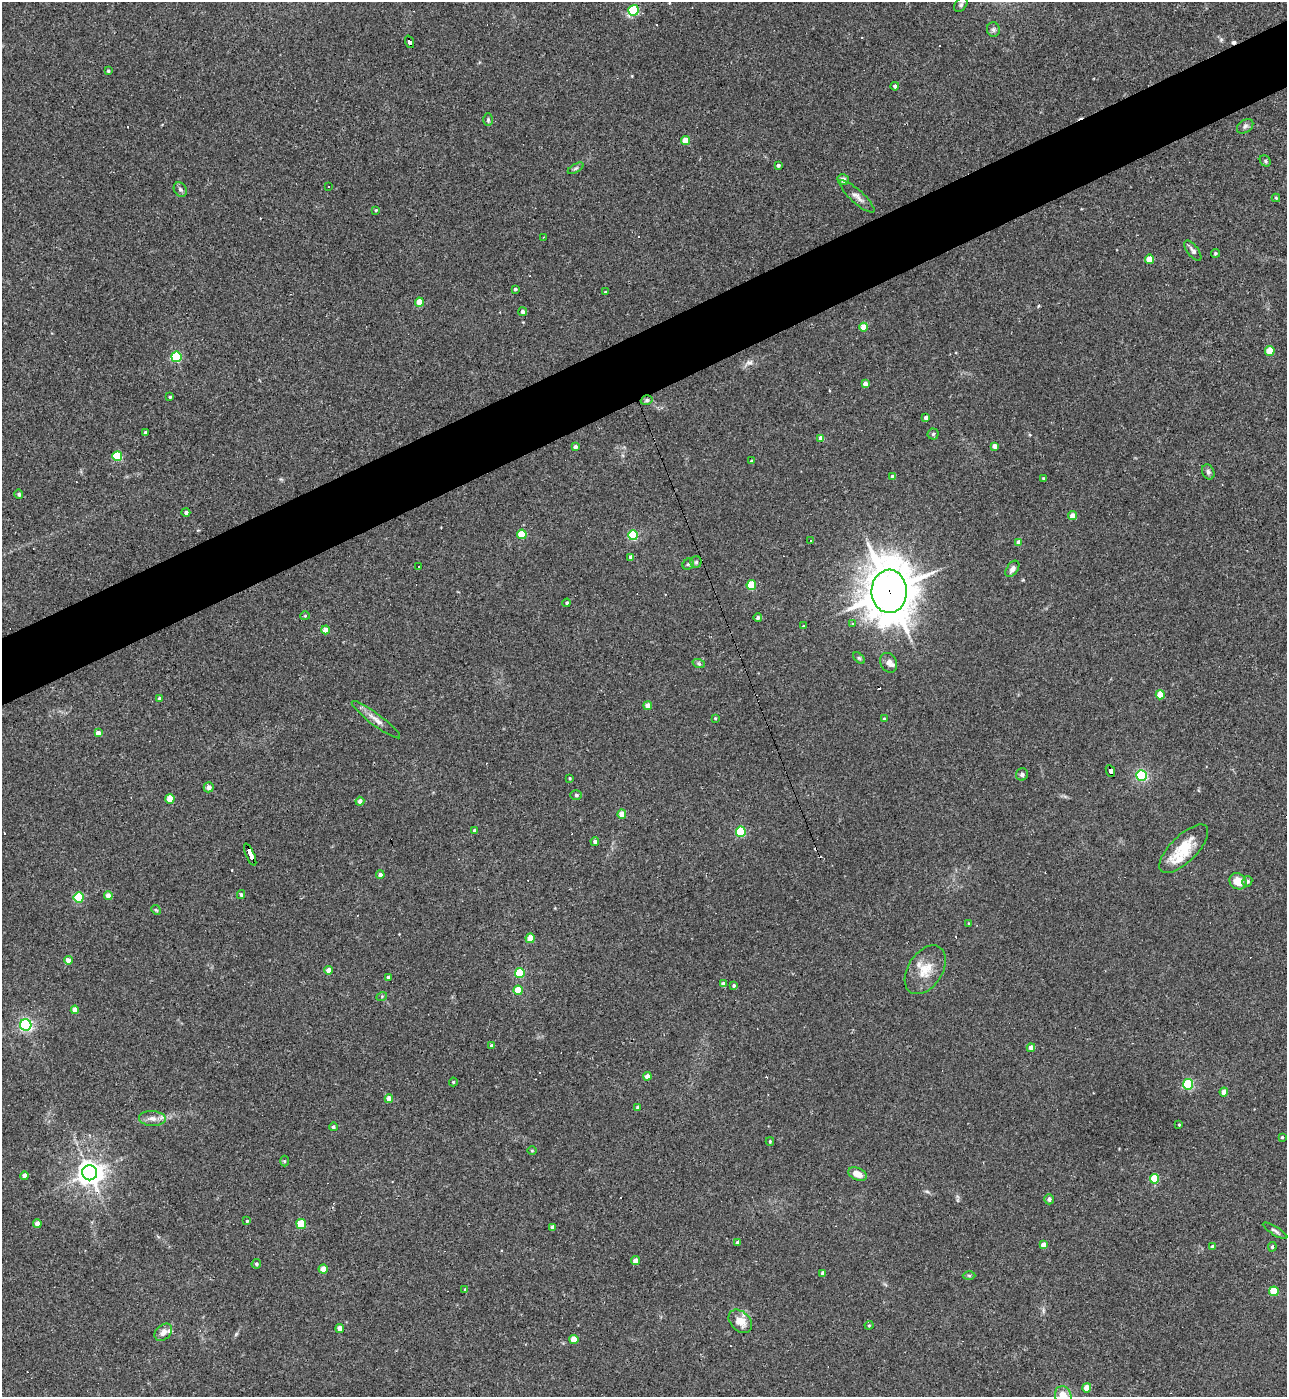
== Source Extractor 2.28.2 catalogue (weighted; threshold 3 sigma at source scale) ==
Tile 10 of 4 x 4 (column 2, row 3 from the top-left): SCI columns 1434-2718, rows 1396-2790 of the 5565 x 5579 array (HDU 1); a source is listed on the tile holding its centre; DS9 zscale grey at full resolution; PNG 1289 x 1399 px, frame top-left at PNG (2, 2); each listed source drawn as its Kron ellipse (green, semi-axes under 4 px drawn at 4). Shown black and unused: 5% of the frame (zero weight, under 3 of 4 exposures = <1% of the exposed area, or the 3 px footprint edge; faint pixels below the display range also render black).
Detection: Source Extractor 2.28.2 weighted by HDU 2 'WHT'; one run over the whole footprint, this tile lists its part. Background 0.0277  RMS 0.0045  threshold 0.0203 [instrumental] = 3 sigma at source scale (4.5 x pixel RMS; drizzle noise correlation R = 1.50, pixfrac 1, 0.05/0.05 arcsec/px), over >= 5 px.
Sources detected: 174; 21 cosmic-ray / hot-pixel residue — neither listed nor drawn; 3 inside a brighter listed object's ellipse — not listed separately; the other 150 listed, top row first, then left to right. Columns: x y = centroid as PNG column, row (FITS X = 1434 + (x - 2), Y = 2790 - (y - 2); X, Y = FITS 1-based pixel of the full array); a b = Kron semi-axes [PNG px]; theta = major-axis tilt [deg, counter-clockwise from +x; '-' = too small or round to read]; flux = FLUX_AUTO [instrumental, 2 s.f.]
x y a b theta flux
961 5 8 5 51 0.89
634 10 5 5 - 34
993 30 7 6 - 1.1
409 42 6 3 -71 40
108 71 4 3 - 0.52
895 86 4 4 - 1.1
488 120 6 5 - 0.7
1245 126 9 6 37 1.2
686 141 4 4 - 8.1
1265 161 6 5 - 0.75
778 165 3 3 - 0.92
576 168 9 3 30 0.8
843 180 6 5 - 2
329 186 3 3 - 1.5
180 189 8 6 -56 1.2
857 197 23 6 -42 2.8
1276 198 4 4 - 0.54
376 210 3 3 - 0.39
543 237 3 2 - 0.27
1193 251 12 5 -53 1.5
1215 253 4 4 - 0.54
1149 259 4 4 - 7.1
515 289 4 3 - 0.65
605 292 3 3 - 0.52
419 302 4 4 - 8.4
523 312 4 4 - 1.9
864 327 4 4 - 7.1
1270 351 5 4 - 9.7
176 357 5 5 - 34
865 384 4 4 - 2.8
170 397 3 3 - 0.56
647 400 6 4 17 0.72
926 417 4 3 - 1.7
145 433 3 3 - 0.95
933 434 5 5 - 0.67
821 438 4 4 - 3.3
995 446 4 4 - 3
575 447 4 3 - 1.5
117 456 5 5 - 21
751 461 4 3 - 0.68
1208 472 8 6 -64 1.2
893 477 4 3 - 1.7
1043 478 3 3 - 0.45
19 494 4 4 - 0.82
186 512 4 4 - 1.3
1072 516 4 4 - 3.4
522 534 5 4 - 12
633 535 5 5 - 32
811 540 3 2 - 0.35
1019 542 4 4 - 2.7
630 557 4 4 - 0.75
696 562 5 5 - 0.77
688 564 6 5 - 0.69
418 567 3 2 - 0.66
1012 569 9 5 56 1.9
751 585 5 5 - 18
889 591 21 17 -88 1400
567 603 4 3 - 0.69
305 616 4 4 - 0.47
758 618 4 4 - 1.2
853 623 3 3 - 1.2
803 626 4 3 - 0.43
326 630 4 4 - 3.9
859 658 7 4 -44 0.66
889 663 10 8 -62 2.5
699 664 6 4 -19 0.68
1160 695 4 4 - 8.5
159 698 3 3 - 0.69
648 706 4 4 - 4.2
715 718 3 3 - 0.43
884 719 3 3 - 0.6
376 720 30 6 -37 3.5
98 733 4 4 - 2.9
1110 771 6 4 -68 51
1022 774 6 6 - 1.1
1141 775 5 5 - 56
570 778 3 2 - 0.41
209 787 5 5 - 2.4
576 795 6 5 - 0.69
170 799 5 4 - 8.4
360 801 4 4 - 1.9
622 814 4 4 - 5.5
474 830 4 4 - 0.73
741 832 5 5 - 29
595 841 4 4 - 1
1184 849 32 13 45 13
250 855 12 3 -67 85
380 875 4 4 - 1.6
1238 881 9 8 - 5.7
1247 881 5 5 - 1.4
241 894 4 4 - 0.74
108 896 4 4 - 3.2
79 897 5 5 - 24
156 910 5 4 - 0.52
969 923 4 3 - 0.42
530 938 4 4 - 7.1
68 960 4 4 - 3.5
329 970 4 4 - 3
925 970 27 17 57 9.1
520 973 5 5 - 23
389 977 3 3 - 0.85
723 984 4 4 - 1.8
734 985 4 4 - 0.71
518 990 5 4 - 10
382 996 5 3 - 0.42
75 1010 4 4 - 3.9
26 1025 6 5 - 89
491 1046 4 4 - 0.82
1031 1048 4 4 - 3.6
647 1076 4 4 - 2.7
453 1082 4 4 - 0.49
1188 1084 5 5 - 45
1224 1092 4 4 - 4.1
389 1099 4 4 - 4
637 1108 4 3 - 0.9
152 1118 13 7 -3 2.8
1179 1125 3 3 - 0.38
333 1127 4 4 - 0.76
1282 1137 3 3 - 0.45
770 1141 4 3 - 0.52
532 1151 5 3 - 0.41
284 1161 5 3 - 0.45
90 1173 7 7 - 450
857 1174 9 6 -23 4.1
25 1176 4 4 - 3.2
1154 1179 5 4 - 16
1049 1199 5 5 - 1.5
247 1221 4 4 - 0.47
37 1224 4 4 - 2.6
301 1224 5 5 - 17
553 1227 4 4 - 2.2
1275 1231 14 4 -31 1.1
738 1242 4 3 - 1.7
1043 1245 4 4 - 3.5
1212 1246 4 4 - 0.82
1272 1247 5 4 - 0.81
635 1261 4 4 - 3
256 1264 5 4 - 0.79
323 1269 4 4 - 5.2
823 1273 4 4 - 2
969 1276 6 4 -1 0.59
465 1289 4 3 - 0.36
1274 1291 4 4 - 13
740 1321 13 9 -44 5.5
869 1325 4 4 - 0.53
340 1328 4 4 - 3.9
163 1332 10 7 43 2.8
574 1339 4 4 - 7.3
1087 1388 4 4 - 5.7
1063 1396 10 8 -71 7.8
Overlapping masked pixels (flux is a lower limit): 4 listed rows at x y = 409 42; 889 591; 1110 771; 250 855
Isophote crosses this tile's border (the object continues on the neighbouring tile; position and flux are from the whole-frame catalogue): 1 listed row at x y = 1063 1396